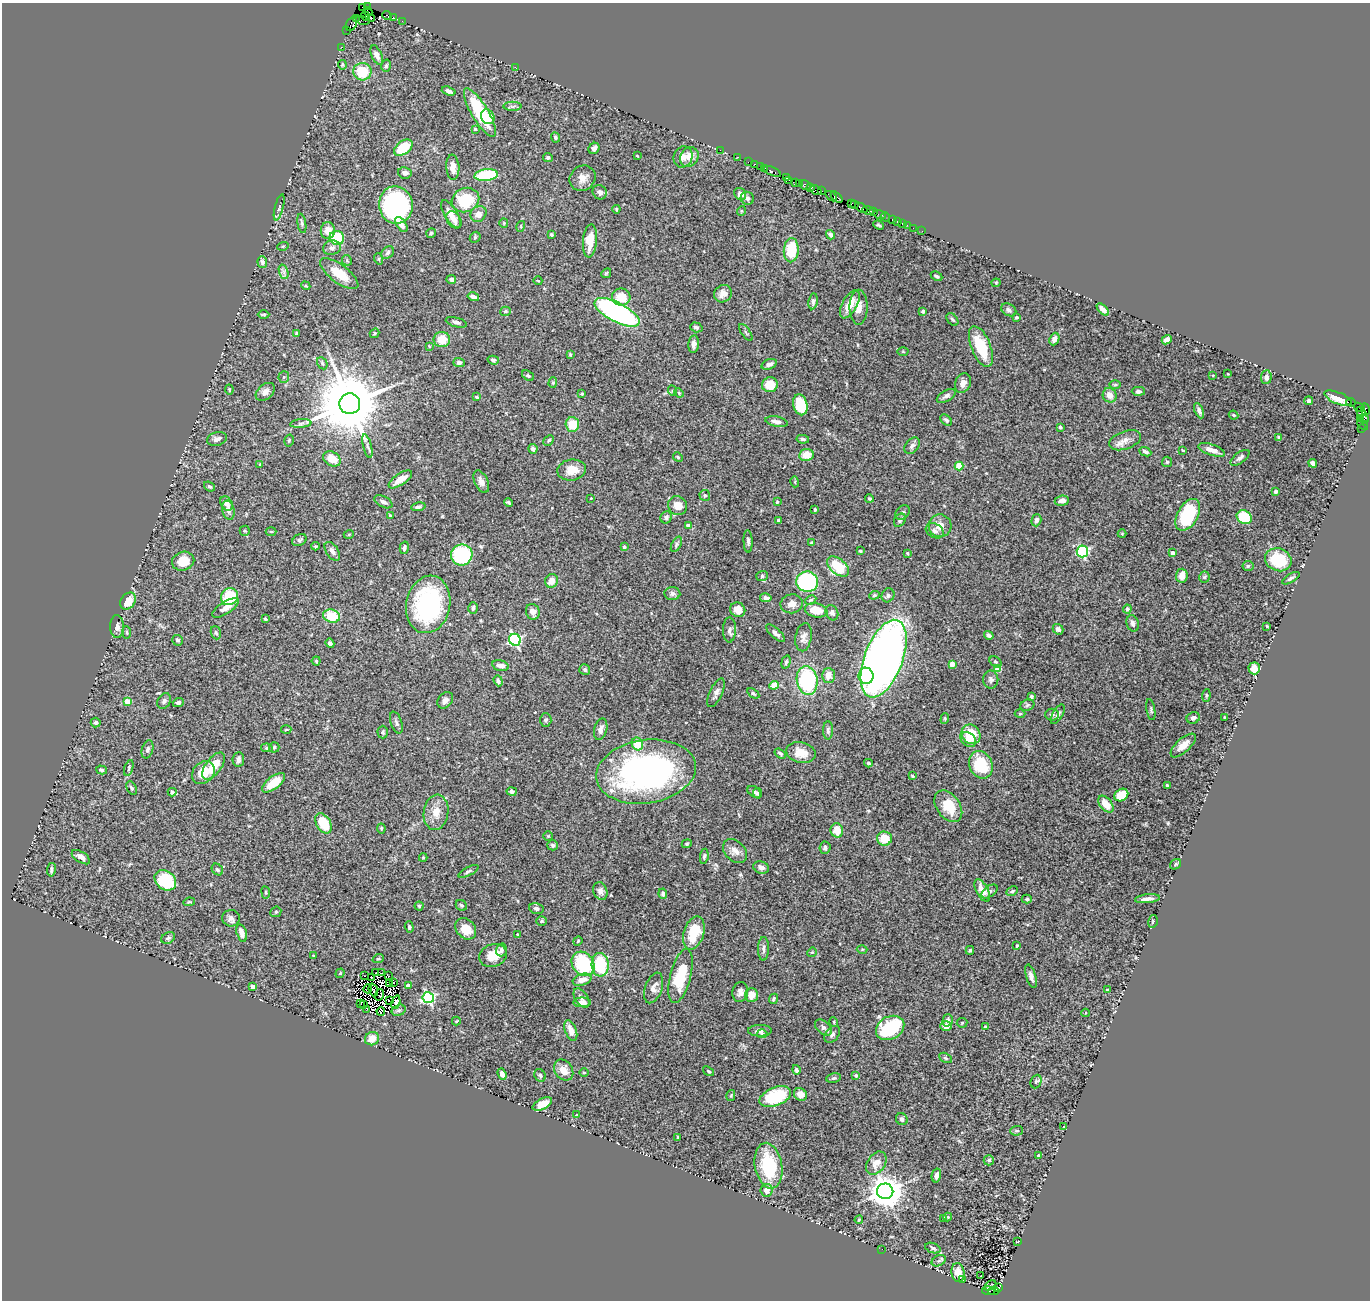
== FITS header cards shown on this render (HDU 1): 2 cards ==
NAXIS1  =                 1368
NAXIS2  =                 1298

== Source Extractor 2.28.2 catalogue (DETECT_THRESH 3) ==
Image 1368 x 1298 px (HDU 1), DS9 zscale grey, 1 PNG px = 1 image px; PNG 1372 x 1302 px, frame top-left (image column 1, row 1298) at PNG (2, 3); each listed source drawn as its Kron ellipse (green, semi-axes under 4 px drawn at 4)
Background 2.07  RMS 0.049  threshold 0.146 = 3 sigma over >= 5 px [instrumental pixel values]
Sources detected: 490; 9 with non-positive FLUX_AUTO (blend fragments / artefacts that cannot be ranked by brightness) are neither listed nor drawn; the other 481 listed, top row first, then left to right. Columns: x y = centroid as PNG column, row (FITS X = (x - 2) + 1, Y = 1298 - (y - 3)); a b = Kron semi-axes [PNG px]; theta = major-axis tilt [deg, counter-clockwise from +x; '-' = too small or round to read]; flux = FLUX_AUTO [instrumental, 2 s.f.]
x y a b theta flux
362 7 2 2 - 6.7
367 7 4 2 - 6.5
368 11 4 3 - 120
387 15 5 3 - 250
365 16 4 2 - 51
393 17 3 3 - 37
372 18 2 2 - 26
356 19 3 2 - 52
363 20 7 3 -14 150
402 21 2 2 - 59
351 24 7 5 60 390
347 30 2 2 - 26
341 47 2 2 - 50
377 55 10 5 -68 21
342 65 5 3 - 3.5
386 66 6 5 - 6
515 67 3 2 - 7.3
362 72 9 8 - 110
449 91 7 4 -18 13
513 106 9 4 0 7.7
480 113 28 8 -59 200
488 117 8 6 -60 39
475 129 3 3 - 4.5
555 137 5 4 - 7.1
403 148 10 6 38 120
594 148 6 5 - 11
720 150 2 2 - 64
637 156 3 2 - 2.9
548 157 5 4 - 5.8
683 157 11 9 66 21
689 157 10 8 57 34
737 157 3 2 - 110
748 162 2 2 - 71
754 164 3 2 - 120
760 166 2 2 - 100
453 167 12 6 -86 26
764 168 3 3 - 220
772 171 9 3 -24 350
405 173 7 5 -10 12
486 175 12 6 6 200
786 177 2 2 - 60
582 178 13 12 - 27
789 180 2 2 - 15
795 182 3 2 - 64
799 184 3 2 - 95
805 185 6 3 -32 310
811 188 4 3 - 410
816 190 6 3 -30 510
821 191 4 2 - 390
600 192 7 6 - 10
740 194 6 5 - 20
831 196 7 3 -36 320
837 197 7 3 -44 380
747 198 7 6 - 9.3
465 200 14 12 23 150
851 203 4 3 - 200
854 204 3 3 - 130
396 205 19 17 -80 440
279 207 13 4 75 7.8
861 208 7 4 -31 480
616 209 4 4 - 3.6
741 211 5 3 - 2.9
868 211 6 3 -18 440
874 212 4 3 - 200
451 214 16 6 -59 33
478 214 8 7 - 24
880 215 6 2 -17 250
885 217 5 2 - 31
454 220 9 6 -52 16
892 220 3 3 - 200
897 221 3 2 - 75
302 223 10 4 -80 6.9
504 223 5 4 - 3.5
401 224 8 4 -57 20
902 224 3 2 - 95
879 225 6 3 -24 4.3
907 225 2 2 - 26
521 226 5 3 - 3
913 228 2 2 - 34
328 230 8 7 - 34
922 231 2 2 - 25
431 233 5 4 - 4.1
551 234 3 3 - 5
830 235 5 3 - 9.7
475 237 6 4 46 4.5
337 238 7 7 - 130
590 241 16 7 85 53
283 246 6 3 18 3.3
332 248 9 7 12 11
791 250 12 7 87 110
388 253 7 5 47 8.4
379 259 6 3 -71 3.6
347 260 5 5 - 4.4
262 262 6 5 - 7.2
284 272 7 4 -72 10
606 273 5 4 - 4.1
339 274 23 9 -37 71
936 276 6 4 -27 4.3
451 279 5 4 - 10
538 281 4 2 - 2
996 283 4 4 - 3
306 286 4 3 - 3.3
723 294 9 8 - 19
473 297 6 4 -14 12
621 297 9 8 - 62
813 301 8 4 81 8.5
850 304 15 7 60 47
858 307 17 9 90 33
1103 309 7 4 -44 15
1009 310 8 6 -34 8.8
505 311 5 4 - 5.3
923 311 3 3 - 10
617 312 25 9 -28 650
264 314 6 3 1 3.7
1017 317 3 3 - 5.2
952 319 7 5 -49 6.2
456 322 11 4 -16 10
696 327 6 5 - 8.3
746 332 10 2 -55 4.3
375 333 5 4 - 3.9
296 334 4 3 - 6.3
442 339 8 7 - 57
1054 339 6 5 - 14
1167 340 5 4 - 16
694 344 9 5 83 12
429 346 4 2 - 2.1
981 346 21 9 -68 110
903 352 5 3 - 3.2
570 354 4 3 - 3.9
493 360 5 4 - 6.1
322 363 6 5 - 5.8
459 363 5 4 - 9.8
769 364 8 5 21 11
1228 374 3 2 - 2.6
1213 375 3 3 - 2.6
528 376 7 4 -36 5.7
284 377 5 5 - 6
1266 377 7 5 85 12
553 383 5 4 - 4.4
963 383 10 7 66 19
770 385 8 7 - 59
1115 385 6 4 1 4.6
229 389 5 3 - 3.6
673 391 5 3 - 2.9
1138 391 6 4 -1 7.8
265 392 11 7 42 17
679 393 5 4 - 3.7
582 394 3 3 - 3.1
1110 395 7 7 - 27
946 396 10 5 31 12
477 397 4 3 - 3.4
1338 398 14 5 -23 47
1309 401 4 4 - 9
1351 402 5 3 - 1400
350 404 10 10 - 35000
800 405 10 7 -77 100
1359 407 5 3 - 140
1366 409 6 3 -80 210
1199 411 8 3 -66 9.7
1362 414 8 4 -57 390
1234 415 5 3 - 3.9
1360 419 4 3 - 150
946 420 7 4 -42 8.7
1364 420 4 3 - 590
777 422 11 5 -11 16
301 423 10 4 5 8.9
572 424 7 7 - 69
1363 425 6 3 -40 170
1060 427 3 3 - 7.3
1361 429 3 2 - 78
1279 437 3 3 - 5.2
217 439 10 6 15 16
803 439 6 4 -9 7.4
289 440 6 4 75 4.6
549 440 6 4 45 5.2
1125 440 17 9 19 27
367 446 12 3 -75 8.9
912 446 9 6 50 11
533 449 5 4 - 9.7
1183 450 4 2 - 2.6
1212 450 14 5 -19 25
1145 452 6 4 -24 8
806 455 7 6 - 49
678 457 5 4 - 3.9
1240 458 11 5 37 11
332 459 9 7 -31 46
1167 462 5 5 - 5.1
1313 463 4 4 - 10
260 464 3 2 - 1.9
959 466 4 4 - 90
572 470 14 10 9 48
400 479 13 5 34 36
481 482 12 6 -66 19
795 482 5 3 - 3.4
209 486 6 4 -38 6.1
1276 491 4 3 - 6.2
705 495 5 5 - 5.8
591 498 4 3 - 2
869 498 4 4 - 4.7
1062 501 7 5 7 13
383 502 10 5 -27 12
777 502 3 3 - 2.9
227 503 8 5 -51 15
508 503 4 3 - 5.7
678 506 10 9 - 32
418 507 7 4 11 7.7
815 509 3 3 - 3.9
228 510 10 6 -77 15
903 512 8 6 44 8.5
390 515 4 3 - 3.9
1188 515 17 10 61 210
666 517 6 5 - 7.7
1244 517 8 6 -33 170
778 520 3 3 - 5.6
900 520 7 5 56 7.3
1036 520 6 5 - 13
688 526 4 3 - 16
940 526 11 11 - 34
245 531 5 5 - 5.4
271 531 5 3 - 3.6
935 531 9 7 -30 12
349 534 5 3 - 3
1122 534 4 4 - 2.8
299 540 7 5 27 7.9
748 541 11 4 -88 8.9
812 543 3 3 - 4.7
676 544 8 4 63 6.5
315 546 4 3 - 3.5
624 547 4 3 - 8.7
404 548 6 4 75 8.1
332 551 11 6 -56 16
860 551 3 3 - 3.8
1082 551 6 5 - 290
907 553 4 4 - 3.5
1173 553 4 3 - 18
462 555 11 10 - 250
1278 560 13 11 -22 140
183 561 11 9 19 62
1248 566 5 5 - 5.1
838 567 13 7 -40 120
762 576 6 5 - 6.1
1182 576 7 5 85 30
1204 577 5 5 - 4.7
1291 578 10 4 31 8.7
552 581 7 6 - 30
807 582 11 10 - 320
672 594 8 6 -5 12
874 595 5 4 - 4
888 595 7 6 - 8
229 597 9 8 - 130
766 598 6 4 -11 11
811 600 6 4 27 4.4
128 601 9 7 54 49
428 604 29 22 78 430
792 604 11 9 10 21
226 608 15 6 34 23
473 608 6 4 74 8.3
1127 609 4 4 - 11
738 610 8 7 - 29
816 610 11 7 -10 57
533 612 8 6 -66 22
832 613 8 6 -69 11
332 616 8 6 -17 83
265 619 3 3 - 5
1133 623 8 6 -74 12
117 626 11 6 -90 16
1267 626 3 2 - 2.7
1058 629 5 5 - 15
729 630 12 6 88 12
127 632 6 3 -82 3.9
216 633 7 5 -70 6.7
775 633 12 5 -42 14
989 635 5 4 - 8.1
803 637 14 8 80 18
177 640 5 5 - 6.2
515 640 6 5 - 550
330 643 5 4 - 7.5
884 659 41 19 69 2900
316 661 4 4 - 4.2
786 662 7 4 75 5.6
995 662 7 5 -40 5.6
952 664 4 4 - 37
500 666 8 5 -13 20
1254 668 6 6 - 32
585 669 5 5 - 6.6
997 669 4 4 - 62
828 675 7 6 - 28
866 676 8 7 - 110
991 679 9 7 -90 11
807 680 14 10 -82 290
498 681 6 4 -69 6.8
774 685 5 4 - 65
716 693 15 6 65 16
753 693 7 4 -34 5
1031 696 4 3 - 4.6
1206 696 6 4 84 4.4
445 700 9 7 46 13
127 701 4 4 - 59
164 701 8 6 61 9.2
178 702 5 4 - 7.6
1027 705 7 5 23 6.8
1151 710 11 3 -81 5.7
1020 714 5 3 - 3.1
1052 714 7 6 - 8.2
1058 714 11 5 60 11
1224 717 2 2 - 2.2
1193 718 7 5 24 12
945 719 5 4 - 4
546 720 7 6 - 7.1
96 723 5 5 - 8.6
396 723 11 5 -72 10
286 729 5 3 - 3.2
601 729 11 6 75 15
828 730 9 5 -89 7.9
383 732 6 5 - 5.3
971 734 10 9 - 92
968 739 9 6 -39 18
638 744 6 5 - 71
1183 745 16 7 43 30
274 747 5 5 - 6
267 748 6 4 -10 6.6
148 749 9 5 74 9.9
780 753 6 4 -34 5.5
801 753 15 10 -12 47
238 759 7 5 83 14
868 763 4 3 - 4.7
981 765 14 11 -68 150
214 766 16 7 53 58
129 768 8 3 73 5.2
102 770 5 4 - 4.7
646 772 50 31 9 980
203 773 13 10 46 60
912 776 4 2 - 3.6
274 783 14 6 37 57
1167 785 4 3 - 4.8
132 788 7 4 -62 6.5
512 791 5 4 - 6.6
172 792 4 4 - 17
754 792 7 5 -38 9.8
758 793 5 4 - 7.1
1121 795 7 6 - 83
1106 804 10 5 -52 49
948 806 17 11 -55 76
436 812 17 12 82 45
323 823 11 7 -60 99
381 828 5 3 - 4.1
837 830 7 6 - 43
548 836 4 4 - 3
884 838 7 7 - 63
687 844 5 4 - 4.4
553 845 5 5 - 6.6
825 848 6 5 - 11
735 851 14 9 -43 23
704 856 7 4 83 7
81 857 10 5 -33 18
423 858 4 4 - 3.6
1175 864 6 4 36 4.2
761 867 8 6 -22 16
51 870 7 3 81 7.6
217 870 6 5 - 7.4
468 871 11 4 27 7
165 880 12 9 -38 160
600 891 9 7 -69 13
982 891 12 6 -62 33
989 891 9 5 36 8.1
1012 891 6 4 28 5.7
266 892 6 3 -82 3.6
663 894 5 4 - 6.1
1027 899 5 4 - 4.2
1147 899 12 4 6 16
189 902 6 4 8 3.7
461 905 6 5 - 5.1
419 906 4 4 - 4.9
536 908 7 5 -15 9.5
276 912 6 5 - 5.2
231 918 9 8 - 12
542 921 5 4 - 4.2
1153 921 6 4 76 5.1
409 927 6 4 -73 4.7
466 929 12 9 -48 50
242 933 9 5 -73 18
694 933 17 10 73 95
517 934 3 2 - 2.9
168 938 7 5 34 7.3
578 941 5 3 - 3.4
1017 946 4 3 - 3.3
763 949 12 5 89 11
862 949 5 3 - 3.2
501 950 6 5 - 12
970 950 4 3 - 4.5
812 952 5 4 - 3.5
313 955 4 2 - 2.6
493 956 14 11 18 51
378 959 6 3 18 4
583 964 13 10 -54 220
600 965 12 8 -87 160
376 972 3 2 - 1
340 973 5 3 - 2.7
382 973 2 2 - 4.3
365 975 2 2 - 0.56
388 976 3 2 - 4.7
681 976 27 10 76 130
1031 976 12 5 -73 15
371 978 3 2 - 1.6
582 980 10 5 18 26
393 982 2 2 - 1.3
390 984 3 2 - 3.3
408 985 4 3 - 19
253 987 4 4 - 28
654 988 16 8 70 24
368 989 4 2 - 3.7
1107 989 4 2 - 2.7
373 990 6 2 -72 2.1
740 992 10 8 78 17
380 995 6 3 69 1.8
751 995 7 6 - 46
428 998 5 5 - 510
581 998 11 6 -57 14
773 999 5 4 - 5.4
389 1001 3 2 - 3.6
396 1002 7 3 74 4.7
582 1002 9 4 0 16
361 1003 3 2 - 3.7
363 1005 2 2 - 3.7
367 1009 2 2 - 5.9
399 1010 7 5 17 6.7
381 1011 4 2 - 0.31
1086 1013 4 3 - 2.8
948 1020 6 5 - 11
456 1021 4 3 - 2.8
834 1022 5 3 - 2.6
962 1023 5 5 - 3.9
946 1026 5 5 - 21
823 1027 9 6 -44 14
985 1027 4 4 - 7.6
890 1028 15 11 27 290
571 1031 11 5 -71 24
760 1031 12 6 0 12
762 1034 5 3 - 4.7
832 1034 10 6 52 11
372 1039 7 6 - 41
945 1058 7 4 -27 5.4
564 1070 11 8 -55 37
796 1070 5 4 - 6.8
709 1071 6 3 -37 4
584 1072 5 3 - 3
502 1074 6 4 -71 15
540 1075 6 5 - 6.3
856 1076 4 3 - 5.1
834 1078 7 4 10 6.1
1036 1082 7 5 67 5.2
800 1094 7 6 - 29
731 1095 5 4 - 3.5
775 1097 17 9 22 170
542 1104 10 5 27 43
576 1115 3 2 - 2.5
902 1119 6 5 - 9
1064 1127 3 3 - 3.4
1017 1131 6 5 - 5.8
678 1138 4 3 - 5.9
1038 1156 3 3 - 11
989 1160 5 5 - 6.2
876 1163 13 8 56 33
768 1166 23 13 -80 200
936 1175 7 4 78 14
767 1190 6 6 - 21
885 1191 8 8 - 6400
948 1217 4 4 - 2.9
944 1218 4 3 - 3.2
859 1220 4 3 - 2.7
1017 1242 3 2 - 2.2
933 1248 8 5 -20 6.4
882 1249 2 2 - 2.3
939 1261 7 5 27 6.9
958 1273 9 6 -81 32
981 1276 2 2 - 5.2
963 1280 3 2 - 3.5
990 1285 7 2 31 0.74
999 1287 3 3 - 380
988 1291 6 3 -13 520
994 1291 6 3 6 520
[9 non-positive-flux detections neither listed nor drawn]